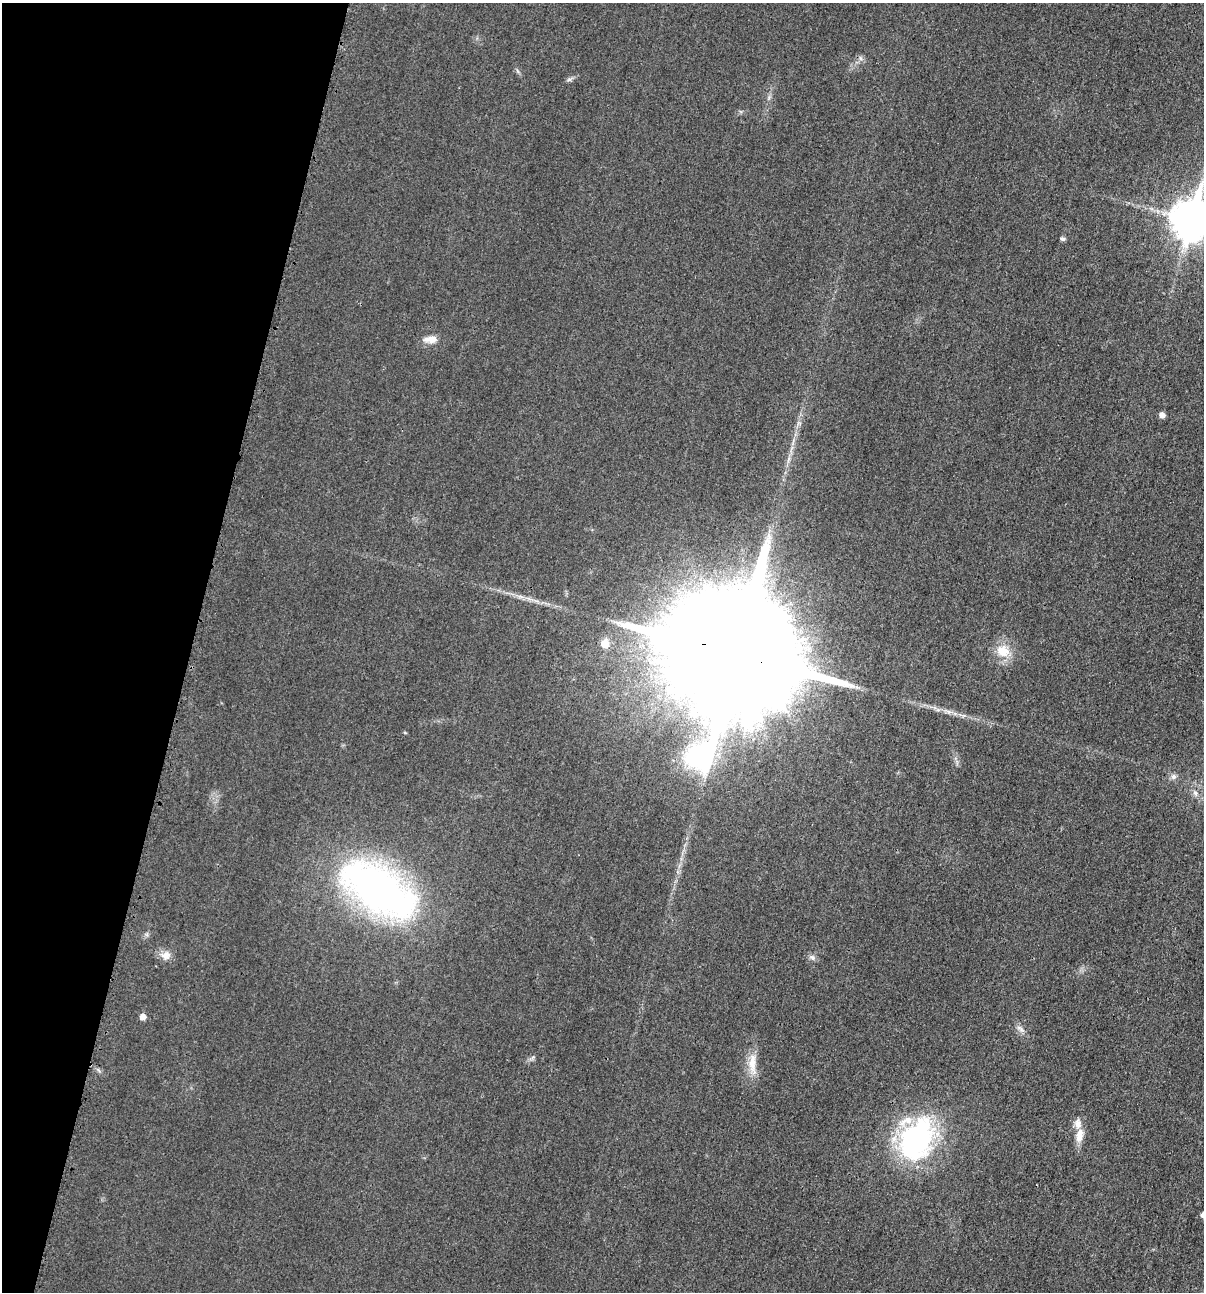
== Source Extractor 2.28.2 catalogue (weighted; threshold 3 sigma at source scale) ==
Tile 9 of 4 x 4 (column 1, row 3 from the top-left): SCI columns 129-1330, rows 1302-2591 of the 5200 x 5181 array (HDU 1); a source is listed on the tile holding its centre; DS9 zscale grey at full resolution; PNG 1206 x 1294 px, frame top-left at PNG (2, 3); no overlay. Shown black and unused: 16% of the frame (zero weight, under 3 of 4 exposures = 1% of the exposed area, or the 3 px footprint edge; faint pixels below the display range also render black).
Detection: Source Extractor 2.28.2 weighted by HDU 2 'WHT'; one run over the whole footprint, this tile lists its part. Background 0.0299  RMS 0.0059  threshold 0.0265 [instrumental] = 3 sigma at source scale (4.5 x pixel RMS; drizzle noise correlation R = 1.50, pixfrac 1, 0.05/0.05 arcsec/px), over >= 5 px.
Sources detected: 21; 1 inside a brighter listed object's ellipse — not listed separately; the other 20 listed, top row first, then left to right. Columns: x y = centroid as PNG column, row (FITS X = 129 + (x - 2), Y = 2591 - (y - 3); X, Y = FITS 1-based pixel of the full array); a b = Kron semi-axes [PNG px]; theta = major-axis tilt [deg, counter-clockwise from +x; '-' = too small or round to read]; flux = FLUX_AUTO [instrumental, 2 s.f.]
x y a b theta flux
569 79 7 4 1 1.2
1191 219 14 11 76 1500
1062 239 7 5 11 1.1
430 339 20 9 0 5.2
1162 415 5 5 - 3.4
521 597 7 4 -19 1.6
605 643 6 5 - 12
1003 651 19 16 -27 11
734 654 44 31 -17 43000
1173 777 8 8 - 2.1
1195 793 9 6 -51 2.2
378 890 70 34 -33 290
166 955 14 12 3 4.7
812 957 9 7 -33 1.9
142 1017 5 5 - 4.8
1020 1028 13 5 -38 2.3
752 1064 33 9 -88 9.9
1080 1135 19 10 75 6.6
916 1140 47 32 65 110
1203 1215 5 5 - 3.1
Overlapping masked pixels (flux is a lower limit): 1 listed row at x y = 734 654
Isophote crosses this tile's border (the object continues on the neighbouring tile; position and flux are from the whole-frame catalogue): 2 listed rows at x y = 1191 219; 1203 1215